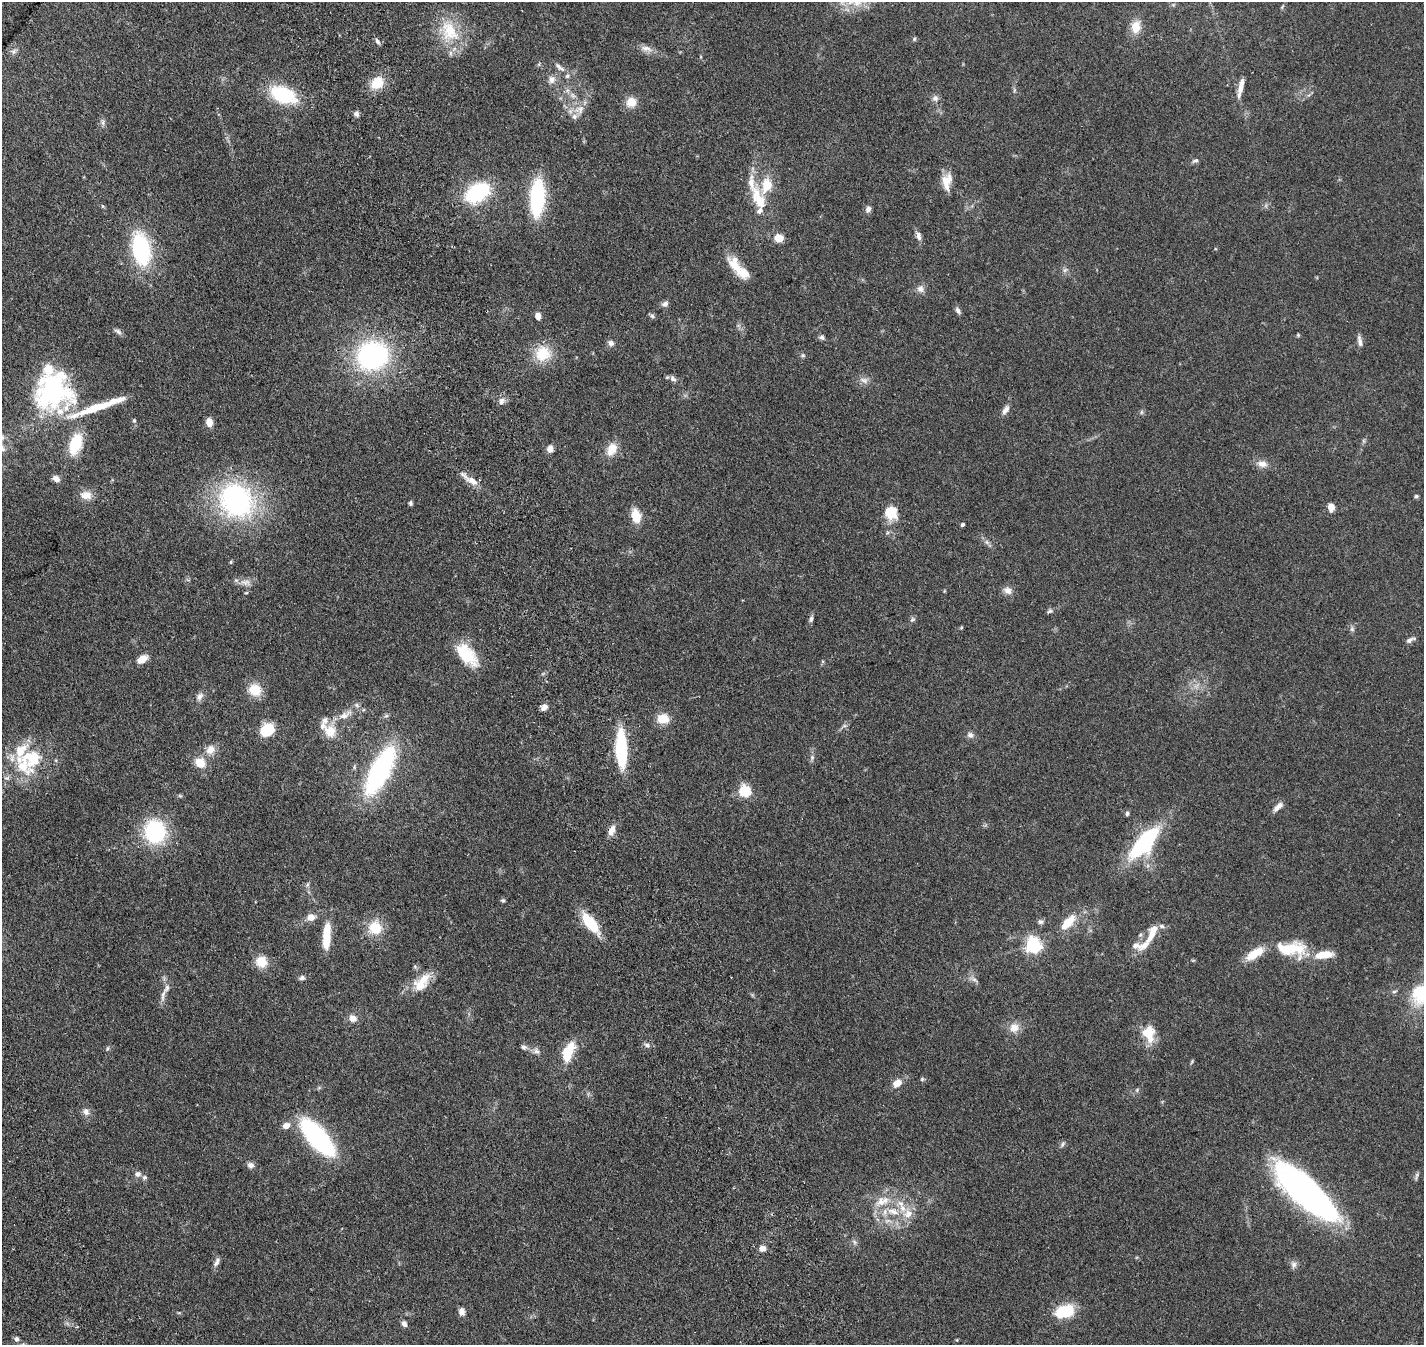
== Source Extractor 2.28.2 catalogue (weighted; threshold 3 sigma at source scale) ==
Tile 11 of 4 x 4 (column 3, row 3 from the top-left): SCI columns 3105-4526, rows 1814-3156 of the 6204 x 6198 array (HDU 1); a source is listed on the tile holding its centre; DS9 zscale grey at full resolution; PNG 1426 x 1347 px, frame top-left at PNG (2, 2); no overlay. Shown black and unused: <1% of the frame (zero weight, under 2 of 4 exposures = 12% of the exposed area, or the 3 px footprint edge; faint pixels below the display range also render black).
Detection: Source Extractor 2.28.2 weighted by HDU 2 'WHT'; one run over the whole footprint, this tile lists its part. Background 0.132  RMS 0.0062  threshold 0.0281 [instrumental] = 3 sigma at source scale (4.5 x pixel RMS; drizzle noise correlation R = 1.50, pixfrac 1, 0.05/0.05 arcsec/px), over >= 5 px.
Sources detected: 171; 1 inside a brighter object's white glare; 1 long thin detection or spike segment (spike, bleed or trail) — not listed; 22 inside a brighter listed object's ellipse — not listed separately; the other 147 listed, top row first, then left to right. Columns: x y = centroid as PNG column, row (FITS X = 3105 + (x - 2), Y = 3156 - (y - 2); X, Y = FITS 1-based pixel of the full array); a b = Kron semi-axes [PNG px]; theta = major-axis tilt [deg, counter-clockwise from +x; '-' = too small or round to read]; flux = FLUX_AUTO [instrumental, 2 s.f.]
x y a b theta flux
1136 27 16 11 80 6.9
449 31 33 22 -63 21
914 39 5 5 - 0.69
377 41 8 5 -58 1.5
646 48 15 7 -5 3.1
558 66 11 6 -42 1.9
567 76 7 6 - 1.1
552 80 10 10 - 3.1
377 83 15 12 45 11
1241 86 19 6 77 4.8
283 95 24 14 -22 36
573 95 9 5 -45 2
935 98 9 8 - 2
631 102 11 11 - 6.4
579 110 15 11 36 5.1
356 114 7 6 - 1.4
103 123 8 4 90 1.2
1195 161 9 6 22 1.3
947 181 21 11 82 7
478 192 15 9 31 66
537 198 29 11 87 55
758 199 37 14 -65 15
102 206 6 3 -70 0.57
868 209 8 7 - 1.7
919 236 12 6 -79 2.2
779 238 9 8 - 6.5
141 249 29 15 -79 55
734 265 26 12 -60 11
1065 270 8 5 45 1.1
920 289 10 10 - 2.6
665 304 9 7 24 1.8
958 310 9 5 -63 1.6
538 316 6 5 - 3.8
652 316 7 5 -45 1
118 331 12 6 -33 1.5
1298 335 5 4 - 0.57
822 337 7 6 - 1.2
1360 341 15 5 -77 2.2
611 343 9 7 -34 1.8
543 353 21 20 - 14
373 355 24 20 15 100
803 355 6 6 - 0.88
673 379 10 7 -43 1.8
864 380 13 8 -25 2.5
51 388 50 36 39 67
113 401 16 9 16 4.8
501 401 10 8 76 2.2
1006 410 13 7 57 2.6
1141 412 6 4 89 0.82
134 421 5 5 - 0.73
209 422 9 6 -81 4.5
1364 441 6 4 -71 0.74
75 444 30 15 71 17
550 449 7 7 - 3.1
612 449 17 12 66 6.9
1262 464 14 9 -5 3.7
56 478 9 7 -31 2.5
470 480 29 7 -33 5.4
86 495 15 11 -5 5.2
1416 496 5 5 - 0.86
236 500 32 28 -52 100
410 503 5 4 - 0.91
1331 507 7 6 - 5.3
891 512 15 13 -74 11
636 516 13 8 -77 11
962 525 4 3 - 1.1
987 542 7 4 -88 1
245 582 16 8 -5 3.5
1008 590 12 9 -33 2.9
1050 611 8 5 24 1.1
811 619 8 5 65 1.3
912 619 7 5 35 1
961 628 5 3 - 0.55
1352 629 8 6 -78 1.2
1409 640 10 6 37 1.8
467 655 29 15 -48 19
142 659 12 8 34 5
255 690 15 14 - 9.5
200 696 13 8 52 2.5
544 707 8 7 - 2.7
344 715 21 10 29 6.3
663 719 14 11 0 7.2
844 726 7 4 18 0.94
267 730 10 8 40 23
330 731 16 14 -47 8.7
970 735 10 8 -26 1.9
210 749 13 11 46 4.8
621 749 29 8 -88 57
812 758 7 5 71 1.2
32 759 38 31 9 28
200 763 14 12 -27 7
380 771 35 13 63 120
745 791 5 5 - 60
180 796 6 4 -2 0.69
1278 807 15 6 43 3
1127 813 7 4 89 0.96
611 830 13 7 65 3.8
155 832 18 15 -75 54
1144 843 39 15 49 50
307 885 8 4 59 0.99
503 900 6 5 - 0.83
311 917 7 6 - 5.1
1040 922 7 7 - 1.3
1068 922 20 8 47 11
590 923 21 9 -50 21
375 928 15 15 - 12
1152 934 23 9 66 8.1
326 936 31 8 86 14
1033 945 6 6 - 150
1135 946 14 9 -7 3.5
1288 949 46 20 0 22
261 962 12 11 - 8.6
302 978 9 6 5 1.4
974 979 11 5 -34 1.7
422 982 29 15 50 11
1394 991 8 4 9 0.83
1420 994 27 22 79 22
163 995 21 5 79 3
353 1018 10 9 - 3.3
1014 1028 13 12 - 5
1149 1034 20 14 -78 11
647 1045 8 6 -18 1.4
524 1047 9 6 -20 1.5
107 1048 6 4 88 0.69
536 1051 11 7 -22 2.1
568 1052 22 10 67 16
922 1079 5 5 - 0.76
897 1083 10 7 37 5.3
1137 1090 6 5 - 0.85
86 1112 10 8 -77 2.5
286 1125 10 9 - 3.1
317 1137 32 13 -49 96
1062 1144 8 4 64 1
251 1165 8 7 - 1.9
138 1174 9 8 - 2
1416 1176 13 3 82 1
1305 1192 73 24 -43 170
881 1202 17 13 52 8.4
893 1211 18 9 -13 7.4
854 1242 7 5 -60 1.1
762 1248 7 6 - 3.2
217 1262 13 5 63 2
1294 1264 10 8 -81 2
1065 1311 17 11 16 22
462 1312 8 7 - 2.5
404 1324 8 6 -52 1.8
16 1339 7 6 - 1.6
Isophote crosses this tile's border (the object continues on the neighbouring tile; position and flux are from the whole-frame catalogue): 1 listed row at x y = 1420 994